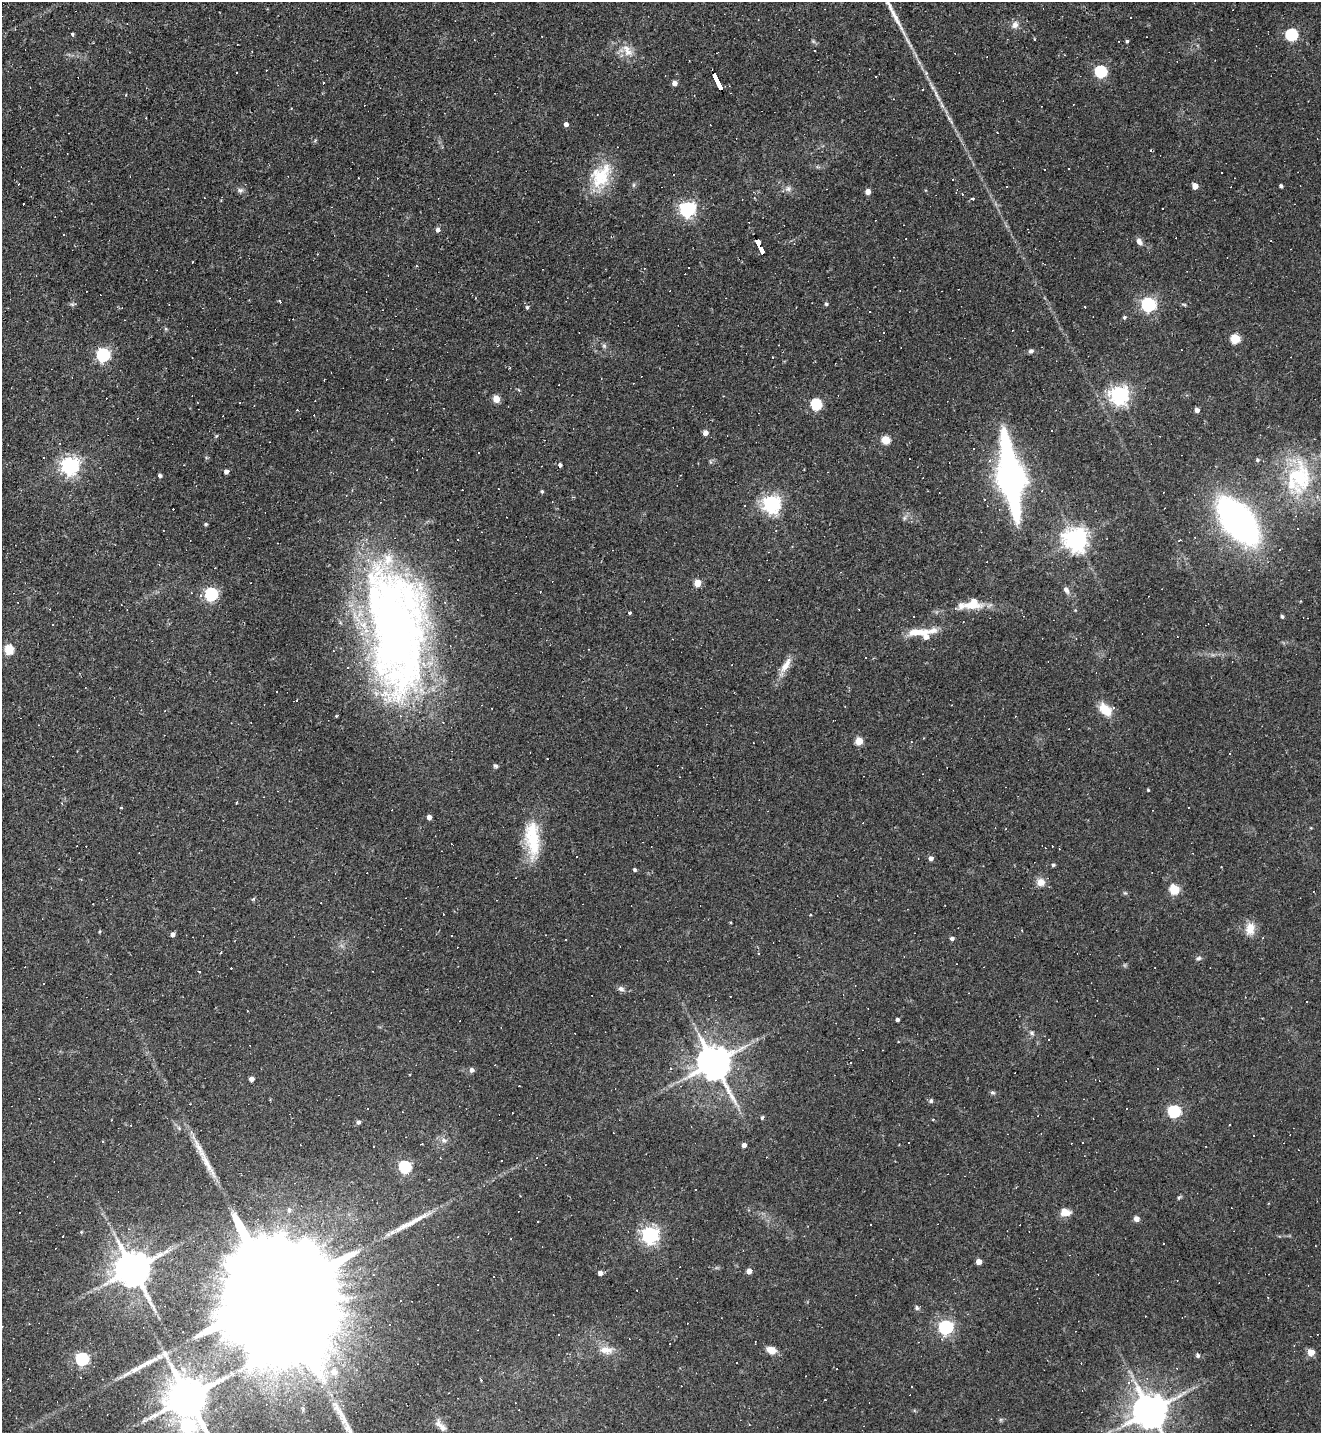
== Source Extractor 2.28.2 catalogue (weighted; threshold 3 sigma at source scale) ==
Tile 11 of 4 x 4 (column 3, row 3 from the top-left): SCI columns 2926-4244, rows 1433-2863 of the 5717 x 5726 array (HDU 1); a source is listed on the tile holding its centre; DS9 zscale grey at full resolution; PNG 1323 x 1435 px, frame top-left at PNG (2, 2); no overlay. Shown black and unused: <1% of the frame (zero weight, under 2 of 3 exposures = <1% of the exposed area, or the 3 px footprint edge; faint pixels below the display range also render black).
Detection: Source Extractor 2.28.2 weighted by HDU 2 'WHT'; one run over the whole footprint, this tile lists its part. Background 0.065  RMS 0.0054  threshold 0.0241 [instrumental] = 3 sigma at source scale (4.5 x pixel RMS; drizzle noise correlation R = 1.50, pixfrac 1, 0.05/0.05 arcsec/px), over >= 5 px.
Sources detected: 274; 108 cosmic-ray / hot-pixel residue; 3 long thin detections or spike segments (spike, bleed or trail) — not listed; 10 inside a brighter listed object's ellipse — not listed separately; the other 153 listed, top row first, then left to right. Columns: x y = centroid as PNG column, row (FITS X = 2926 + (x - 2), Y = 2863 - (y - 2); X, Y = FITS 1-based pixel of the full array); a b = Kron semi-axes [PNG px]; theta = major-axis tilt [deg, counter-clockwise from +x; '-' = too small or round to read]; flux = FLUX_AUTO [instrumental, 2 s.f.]
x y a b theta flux
1015 25 10 9 - 2.9
72 34 4 3 - 1.3
1291 35 6 6 - 63
1127 41 4 4 - 0.78
628 52 15 10 -5 5.2
1065 55 3 2 - 0.34
689 60 3 2 - 0.55
1101 71 6 6 - 69
236 72 3 2 - 0.5
926 73 5 5 - 0.9
876 77 3 3 - 3.7
718 81 17 3 -64 130
674 83 4 4 - 3.9
291 108 3 2 - 0.45
566 124 4 4 - 2.3
997 132 2 2 - 0.45
1044 169 3 3 - 0.97
673 174 3 3 - 7.7
601 176 36 23 57 23
358 178 2 2 - 0.36
1195 186 5 4 - 6.5
1281 186 4 3 - 1.3
788 189 9 7 56 2
240 190 8 6 -2 1.5
868 192 4 4 - 4
972 198 3 3 - 3.5
1162 208 3 2 - 0.6
687 209 6 6 - 180
437 230 5 4 - 1.8
1139 241 8 6 -62 2.5
761 249 11 4 -57 93
279 301 4 3 - 3.4
826 304 5 4 - 0.88
1148 304 6 6 - 130
1184 304 8 3 -14 0.7
527 307 5 5 - 1.1
1124 317 5 5 - 0.86
883 332 3 3 - 1.2
1235 339 5 5 - 25
604 346 7 5 -45 1.1
1031 351 6 5 - 1.3
103 355 6 6 - 110
192 357 2 2 - 0.3
633 383 2 2 - 0.33
1119 395 7 6 - 260
496 399 5 4 - 10
816 404 6 5 - 52
1197 410 4 4 - 2.4
705 433 5 4 - 3.5
886 440 5 5 - 19
1258 460 5 5 - 1.1
560 465 4 4 - 1.5
70 466 6 6 - 250
226 471 4 4 - 2.7
681 475 3 2 - 0.29
160 476 4 4 - 1.4
1011 476 67 18 -81 170
1299 478 51 35 78 54
542 491 4 4 - 0.76
771 504 6 6 - 240
904 518 7 4 71 1
1238 521 32 17 -51 290
206 524 4 4 - 0.8
1076 539 7 7 - 470
458 540 3 3 - 1.6
1180 540 3 2 - 0.66
697 583 5 5 - 10
1066 590 10 6 -55 2
211 594 6 6 - 97
200 596 4 4 - 2.3
973 603 18 14 17 11
629 613 3 3 - 4.3
1282 616 4 4 - 0.99
397 630 137 58 -85 400
915 632 19 9 4 6.9
1076 639 3 2 - 0.38
9 649 5 5 - 26
786 665 25 8 59 6.2
296 700 3 2 - 0.51
951 705 3 2 - 0.32
1105 709 17 10 -48 9.1
336 716 3 3 - 0.81
859 741 5 4 - 12
495 766 6 5 - 0.93
1148 790 3 3 - 0.56
236 803 4 2 - 0.51
121 807 3 2 - 0.68
429 817 4 4 - 3.2
532 839 47 17 -86 25
931 858 5 4 - 2.1
1053 865 4 4 - 0.89
635 870 4 3 - 1
1041 882 10 9 - 4.4
1174 889 5 5 - 28
253 899 5 3 - 0.71
443 914 3 2 - 0.28
1250 928 17 12 -90 6.4
100 932 4 3 - 0.58
173 934 4 4 - 2.5
451 935 3 2 - 0.53
952 938 4 4 - 1.3
758 953 3 3 - 0.53
1199 958 7 5 27 1.2
621 989 8 6 -24 2.1
1306 1002 3 2 - 0.52
897 1020 3 3 - 1.3
1032 1033 7 5 -17 1.2
714 1063 11 9 -65 1400
671 1068 4 2 - 0.43
472 1070 5 5 - 2.1
251 1079 4 4 - 2.9
519 1086 2 2 - 0.51
992 1093 8 4 -1 0.92
931 1101 6 5 - 0.98
190 1104 2 2 - 0.43
1174 1111 6 6 - 74
762 1117 5 3 - 0.83
358 1122 5 4 - 1.5
1041 1134 3 2 - 0.38
444 1140 8 6 -22 1.7
422 1143 2 2 - 0.42
744 1145 4 4 - 2.4
501 1161 3 2 - 0.6
405 1167 6 6 - 70
1179 1198 6 4 58 0.79
289 1210 6 5 - 1.5
1065 1212 12 9 -6 4.9
1136 1219 5 5 - 3.4
538 1221 2 2 - 0.36
871 1224 3 2 - 0.55
81 1232 5 4 - 0.51
650 1235 6 6 - 220
1164 1244 3 3 - 1.7
979 1262 4 4 - 4.7
133 1269 10 9 - 1500
749 1271 4 4 - 3.7
600 1273 4 4 - 2.5
276 1293 67 22 -64 53000
917 1308 6 5 - 1.1
946 1327 6 6 - 130
606 1350 19 10 -7 6.4
771 1350 9 7 -24 6.5
1311 1352 5 5 - 8.1
165 1355 17 8 -57 4.3
1198 1355 5 5 - 1.3
82 1359 6 6 - 88
334 1372 7 7 - 5.8
1129 1383 5 4 - 1.2
448 1393 2 2 - 0.36
188 1397 12 11 - 2200
1150 1411 10 9 - 1400
187 1425 8 7 - 120
442 1428 11 8 -51 2.6
Overlapping masked pixels (flux is a lower limit): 3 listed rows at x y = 718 81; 761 249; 397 630
Isophote crosses this tile's border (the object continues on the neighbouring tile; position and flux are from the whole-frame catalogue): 4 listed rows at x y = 276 1293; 188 1397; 1150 1411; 187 1425